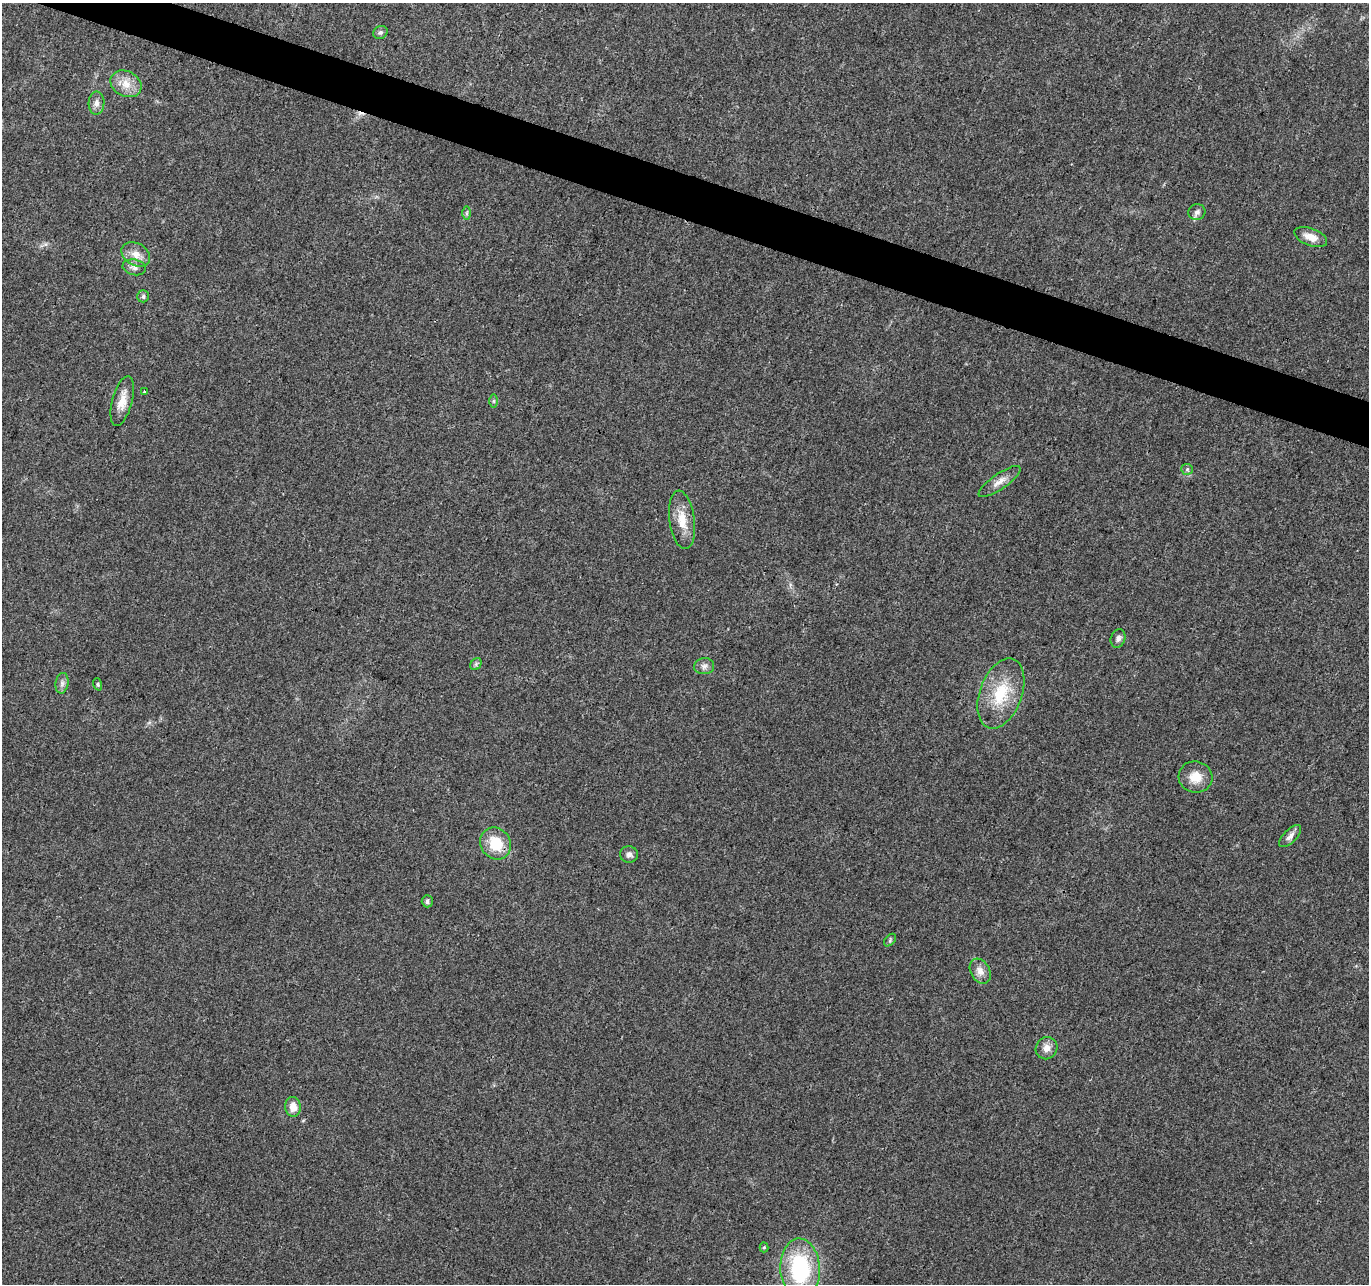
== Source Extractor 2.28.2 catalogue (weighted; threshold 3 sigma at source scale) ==
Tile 11 of 4 x 4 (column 3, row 3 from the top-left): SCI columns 2734-4100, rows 1496-2777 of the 5476 x 5619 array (HDU 1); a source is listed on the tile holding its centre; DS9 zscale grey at full resolution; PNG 1371 x 1286 px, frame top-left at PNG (2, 3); each listed source drawn as its Kron ellipse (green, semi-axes under 4 px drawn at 4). Shown black and unused: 3% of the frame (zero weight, under 3 of 4 exposures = <1% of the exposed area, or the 3 px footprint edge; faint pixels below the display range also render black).
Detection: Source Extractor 2.28.2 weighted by HDU 2 'WHT'; one run over the whole footprint, this tile lists its part. Background 0.0267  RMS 0.0031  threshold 0.0138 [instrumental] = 3 sigma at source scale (4.5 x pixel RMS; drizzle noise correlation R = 1.50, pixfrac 1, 0.0396/0.0396 arcsec/px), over >= 5 px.
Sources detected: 34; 1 cosmic-ray / hot-pixel residue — neither listed nor drawn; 1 inside a brighter listed object's ellipse — not listed separately; the other 32 listed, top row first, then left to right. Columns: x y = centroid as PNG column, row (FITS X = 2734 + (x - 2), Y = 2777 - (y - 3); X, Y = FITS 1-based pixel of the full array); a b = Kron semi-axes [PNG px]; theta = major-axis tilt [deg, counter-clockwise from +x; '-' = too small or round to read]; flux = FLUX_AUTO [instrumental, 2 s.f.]
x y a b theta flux
380 32 7 6 - 0.79
126 84 16 12 -27 4.1
96 103 11 8 89 1.5
1197 212 8 8 - 1.1
467 213 7 4 90 0.6
1311 237 17 8 -21 3.2
136 254 15 11 -29 3.3
134 267 12 8 -11 1.6
143 296 6 5 - 0.77
144 392 3 3 - 0.67
122 401 25 10 75 4.3
493 401 6 4 90 0.56
1187 469 5 5 - 0.52
1000 481 25 7 35 2.9
682 520 29 12 -83 6
1118 638 9 7 69 1.1
476 664 6 5 - 0.62
704 666 10 8 4 1.3
62 683 10 6 81 1.2
98 684 6 4 -71 0.4
1001 693 36 21 70 14
1195 777 17 15 -15 4.9
1290 836 14 6 45 1.6
496 844 16 14 -54 9.6
629 854 9 8 - 1.3
427 901 6 5 - 1
890 940 7 4 47 0.53
980 971 13 9 -60 2.5
1046 1048 11 10 - 2.2
293 1107 10 7 -84 3.4
764 1247 5 4 - 0.39
800 1269 30 20 -87 30